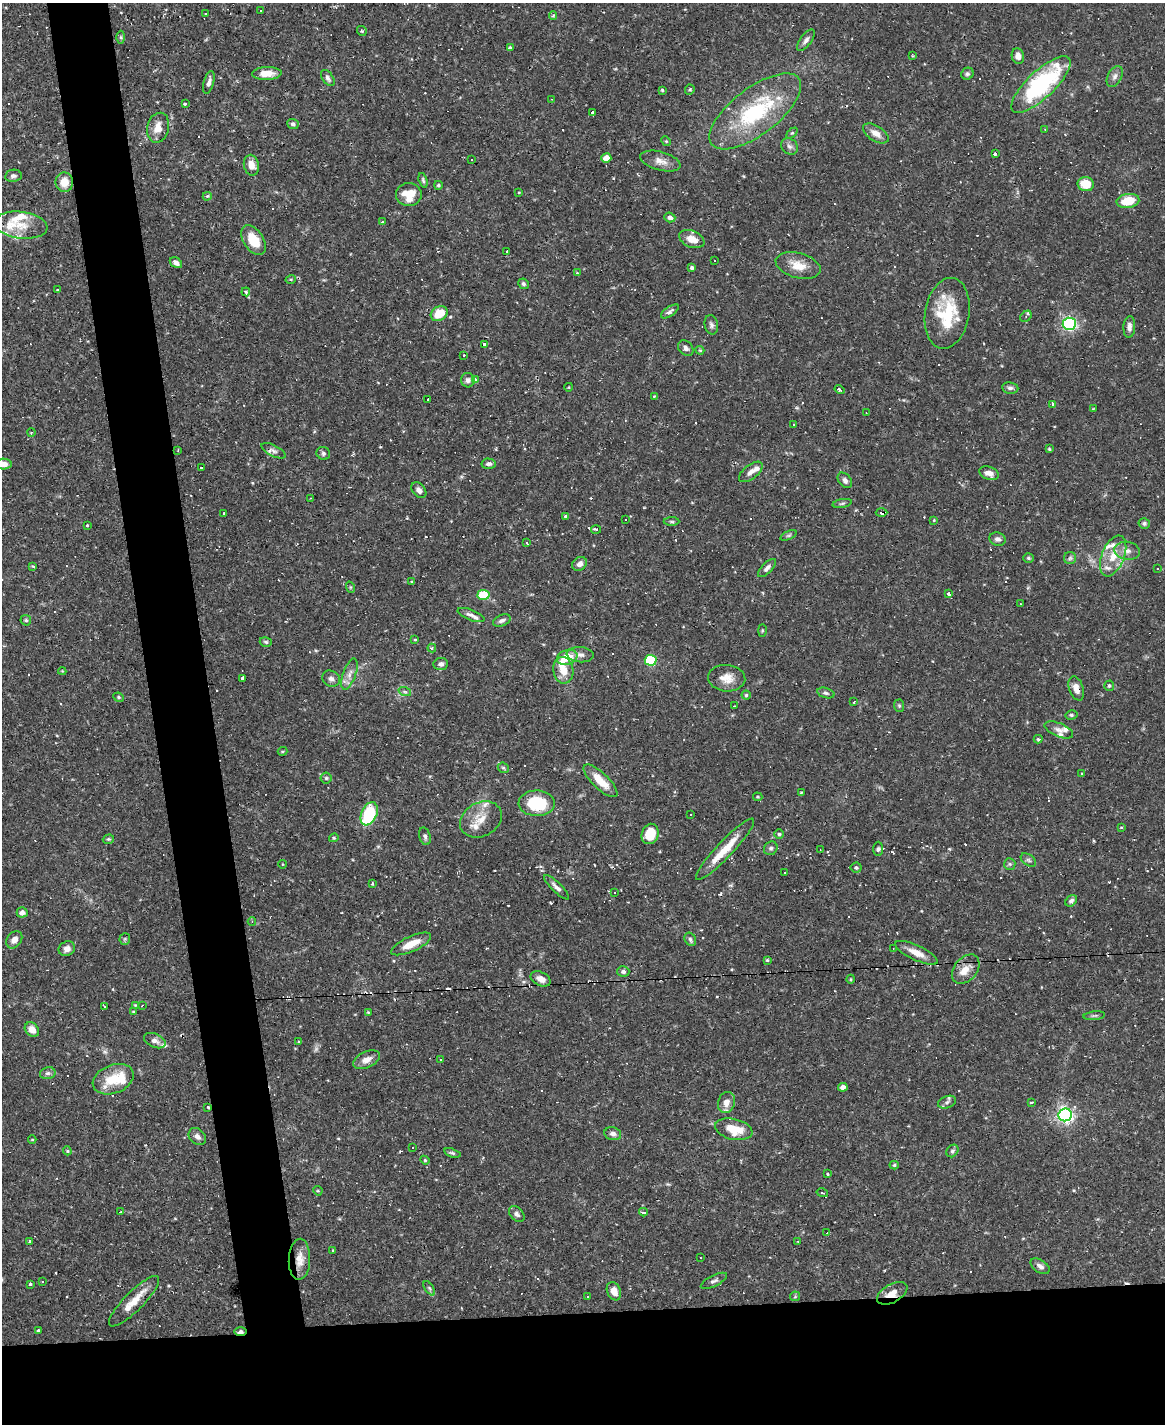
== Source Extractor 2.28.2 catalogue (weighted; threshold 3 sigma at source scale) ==
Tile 11 of 4 x 3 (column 3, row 3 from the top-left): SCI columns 2329-3491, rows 238-1659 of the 4655 x 4634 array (HDU 1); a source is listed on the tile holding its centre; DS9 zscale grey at full resolution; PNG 1167 x 1426 px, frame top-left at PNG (2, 3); each listed source drawn as its Kron ellipse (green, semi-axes under 4 px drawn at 4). Shown black and unused: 13% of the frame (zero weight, under 2 of 3 exposures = <1% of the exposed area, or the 3 px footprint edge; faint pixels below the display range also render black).
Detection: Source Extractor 2.28.2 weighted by HDU 2 'WHT'; one run over the whole footprint, this tile lists its part. Background 0.12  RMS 0.0033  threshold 0.0147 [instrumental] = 3 sigma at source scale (4.5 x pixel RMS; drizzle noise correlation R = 1.50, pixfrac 1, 0.05/0.05 arcsec/px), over >= 5 px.
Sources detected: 329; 1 too faint to see at this stretch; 66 cosmic-ray / hot-pixel residue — neither listed nor drawn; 18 inside a brighter listed object's ellipse — not listed separately; the other 244 listed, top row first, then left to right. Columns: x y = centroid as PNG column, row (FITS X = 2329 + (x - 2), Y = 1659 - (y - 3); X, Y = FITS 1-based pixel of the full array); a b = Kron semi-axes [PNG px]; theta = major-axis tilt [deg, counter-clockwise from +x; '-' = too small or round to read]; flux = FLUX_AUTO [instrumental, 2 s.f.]
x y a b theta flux
261 11 3 3 - 5.1
206 14 3 2 - 0.3
553 15 4 4 - 0.45
362 31 5 5 - 0.45
121 37 6 4 -89 0.49
806 40 12 5 53 1.1
510 48 4 3 - 0.63
912 56 3 3 - 0.31
1018 56 8 6 -79 1.8
267 73 15 6 2 4.3
967 74 6 5 - 0.72
1115 76 11 7 63 1.3
328 78 9 5 -56 0.97
209 82 11 5 74 1.3
1041 84 39 13 43 41
662 90 3 3 - 0.46
690 90 5 4 - 0.44
552 99 2 2 - 0.2
185 104 3 3 - 0.65
755 111 55 23 37 32
593 112 4 3 - 17
293 124 6 5 - 0.78
158 128 15 11 76 3.8
1045 129 3 2 - 0.43
792 133 6 4 43 0.45
876 133 14 7 -33 2.6
666 141 5 4 - 0.38
789 146 9 7 -42 1.1
995 154 3 3 - 9
606 158 5 4 - 3.1
471 160 2 2 - 0.27
660 161 21 9 -15 2.9
251 165 10 7 -78 2.8
13 176 8 6 9 1
423 180 7 4 -74 0.55
64 182 10 9 - 4.6
1086 184 8 7 - 6.4
438 185 4 4 - 0.59
519 192 4 2 - 0.24
409 195 13 11 0 5.9
207 196 4 4 - 0.36
1128 201 11 7 10 7.6
670 217 5 5 - 1
382 222 3 2 - 0.23
21 225 26 13 -7 6.8
692 239 13 8 -23 3.7
253 240 16 10 -56 7.3
507 251 3 3 - 0.32
714 261 3 2 - 0.35
176 263 7 4 -32 1.3
798 266 23 12 -15 5.4
692 268 4 3 - 0.67
577 273 4 3 - 0.36
291 279 5 3 - 0.34
523 284 5 5 - 0.7
57 290 3 2 - 0.36
246 292 4 3 - 0.78
670 311 10 4 34 0.93
947 313 36 22 80 17
439 314 9 7 30 6.2
1026 316 6 5 - 0.52
1069 324 6 6 - 78
711 325 10 6 -79 1
1129 327 11 6 87 1.5
484 344 3 3 - 5.9
686 348 8 6 -48 1.2
700 350 4 4 - 0.39
464 355 3 3 - 0.51
475 379 4 3 - 1.4
468 380 7 7 - 1.1
569 387 4 3 - 0.25
1010 388 8 5 -8 0.89
839 390 5 3 - 0.7
654 396 4 3 - 0.3
427 399 3 3 - 2.9
1053 404 4 3 - 4.5
1093 409 3 2 - 0.22
866 413 3 2 - 0.2
794 424 2 2 - 0.27
31 432 4 3 - 0.3
1049 449 4 3 - 0.35
178 451 3 2 - 0.22
274 451 13 5 -27 1.3
323 453 7 6 - 0.69
3 464 8 5 -4 2.2
489 464 7 5 -4 1.1
201 468 3 3 - 0.6
751 472 14 7 38 1.8
989 473 10 6 -21 2.3
845 480 8 6 -50 1.2
419 490 9 6 -51 1.4
311 498 3 2 - 0.3
842 503 10 4 11 0.62
881 512 6 3 -1 91
224 513 3 3 - 0.48
565 516 4 4 - 0.43
626 519 3 2 - 0.44
934 520 4 3 - 0.29
672 522 8 4 -1 0.5
1144 523 5 5 - 0.61
87 526 3 3 - 0.76
596 529 5 3 - 0.43
789 535 9 4 21 0.59
997 539 8 6 -17 1.2
527 542 3 3 - 2
1127 551 13 9 -8 2.4
1113 556 21 11 68 6.1
1028 558 5 4 - 0.54
1070 558 6 6 - 0.68
579 564 8 6 38 1.5
33 566 3 2 - 0.33
767 568 12 5 45 1.1
1158 569 2 2 - 0.27
411 582 3 2 - 0.47
350 587 6 3 -72 0.36
949 594 4 3 - 4.6
484 595 6 5 - 16
1020 604 2 2 - 0.24
471 615 14 5 -20 1.5
26 620 6 5 - 0.51
502 620 9 5 22 1
762 630 6 3 -90 0.32
415 640 4 3 - 0.3
266 642 6 4 -16 0.62
432 648 4 4 - 0.47
580 655 13 7 -4 1.8
567 657 10 7 17 6.7
651 660 6 5 - 27
441 664 7 6 - 1.2
563 670 13 10 -81 4.2
62 671 4 4 - 0.29
349 674 16 6 70 2.2
243 678 4 3 - 24
727 678 18 13 -5 4.1
331 679 9 7 -29 1.3
1109 686 5 5 - 0.5
1076 688 12 7 -70 2.3
405 692 6 4 -19 0.6
826 693 9 5 -15 0.79
746 695 4 4 - 0.45
119 697 5 4 - 0.48
854 702 4 3 - 0.37
734 706 3 2 - 0.31
899 706 6 5 - 0.52
1071 715 6 4 11 0.58
1059 730 15 6 -22 1.7
1038 739 4 4 - 0.6
282 751 5 3 - 0.39
503 768 6 5 - 0.49
1082 773 4 3 - 0.28
326 778 5 5 - 0.55
600 781 22 8 -44 5.5
801 792 3 2 - 0.29
758 797 5 3 - 0.35
537 803 18 13 -2 16
369 814 12 7 65 20
690 814 3 2 - 0.28
481 819 22 17 28 5.6
1121 827 4 3 - 0.3
650 834 10 8 71 7.1
779 834 4 4 - 0.49
425 836 9 5 -73 0.96
334 838 5 4 - 0.39
108 839 6 4 18 0.49
771 848 7 6 - 0.84
725 849 41 8 47 8.2
878 849 7 5 88 0.74
820 850 2 2 - 0.22
1028 860 8 5 -36 0.9
282 864 4 3 - 0.26
1010 864 6 5 - 0.68
856 868 5 5 - 0.64
785 873 3 2 - 0.25
372 884 3 3 - 0.33
556 887 17 5 -44 1.4
614 892 2 2 - 0.32
1071 901 6 5 - 0.86
22 912 5 5 - 1.4
252 922 4 4 - 0.36
125 939 6 5 - 0.5
690 939 7 5 -60 0.76
14 940 9 7 54 2.3
411 944 21 7 24 5.2
893 948 3 2 - 0.39
67 949 8 7 - 1.8
916 953 23 7 -25 3.8
767 960 4 4 - 0.41
966 969 16 11 50 3.7
623 972 6 5 - 0.95
541 979 10 6 -26 2.3
851 979 4 3 - 0.3
135 1005 4 4 - 0.28
142 1006 3 2 - 0.58
105 1007 3 3 - 0.87
133 1012 4 3 - 0.32
368 1012 4 3 - 0.32
1094 1016 11 4 5 0.67
32 1030 8 6 -45 2.7
155 1041 11 6 -23 1.6
299 1041 4 3 - 0.31
440 1059 3 2 - 0.2
367 1060 14 8 25 2.7
48 1073 8 6 13 0.97
113 1079 21 14 21 9
843 1087 5 4 - 1.5
726 1102 11 8 73 2.6
947 1102 9 6 20 0.97
1031 1102 4 3 - 0.53
208 1107 3 3 - 0.4
1065 1115 7 6 - 110
734 1129 19 10 -13 7.7
613 1134 8 6 -13 1.3
197 1137 10 7 -41 1.4
32 1140 4 3 - 0.24
412 1148 3 2 - 0.49
67 1151 4 3 - 0.44
952 1151 7 5 51 0.67
452 1153 8 4 -18 0.68
425 1160 4 4 - 0.35
894 1165 4 4 - 0.48
828 1174 3 2 - 0.46
318 1191 5 4 - 0.34
822 1193 6 2 -13 0.3
121 1212 4 3 - 18
643 1212 4 3 - 12
517 1214 9 6 -49 1.1
827 1233 3 2 - 0.61
30 1241 3 3 - 0.49
798 1241 3 3 - 0.27
332 1250 3 2 - 0.23
700 1258 2 2 - 0.27
299 1259 20 10 87 4.1
1040 1266 10 6 -32 1.4
42 1281 3 2 - 0.36
714 1281 14 5 26 1.1
30 1284 3 3 - 0.49
429 1288 8 4 -55 0.64
614 1291 9 6 -67 2.4
892 1293 17 9 29 3.5
795 1296 5 5 - 0.41
588 1297 3 3 - 0.71
134 1301 34 9 45 5.8
38 1330 4 3 - 0.69
240 1331 6 3 0 1
Overlapping masked pixels (flux is a lower limit): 6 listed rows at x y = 881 512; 1076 688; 916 953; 299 1259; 892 1293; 240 1331
Isophote crosses this tile's border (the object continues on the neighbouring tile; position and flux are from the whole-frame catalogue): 1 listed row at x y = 3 464